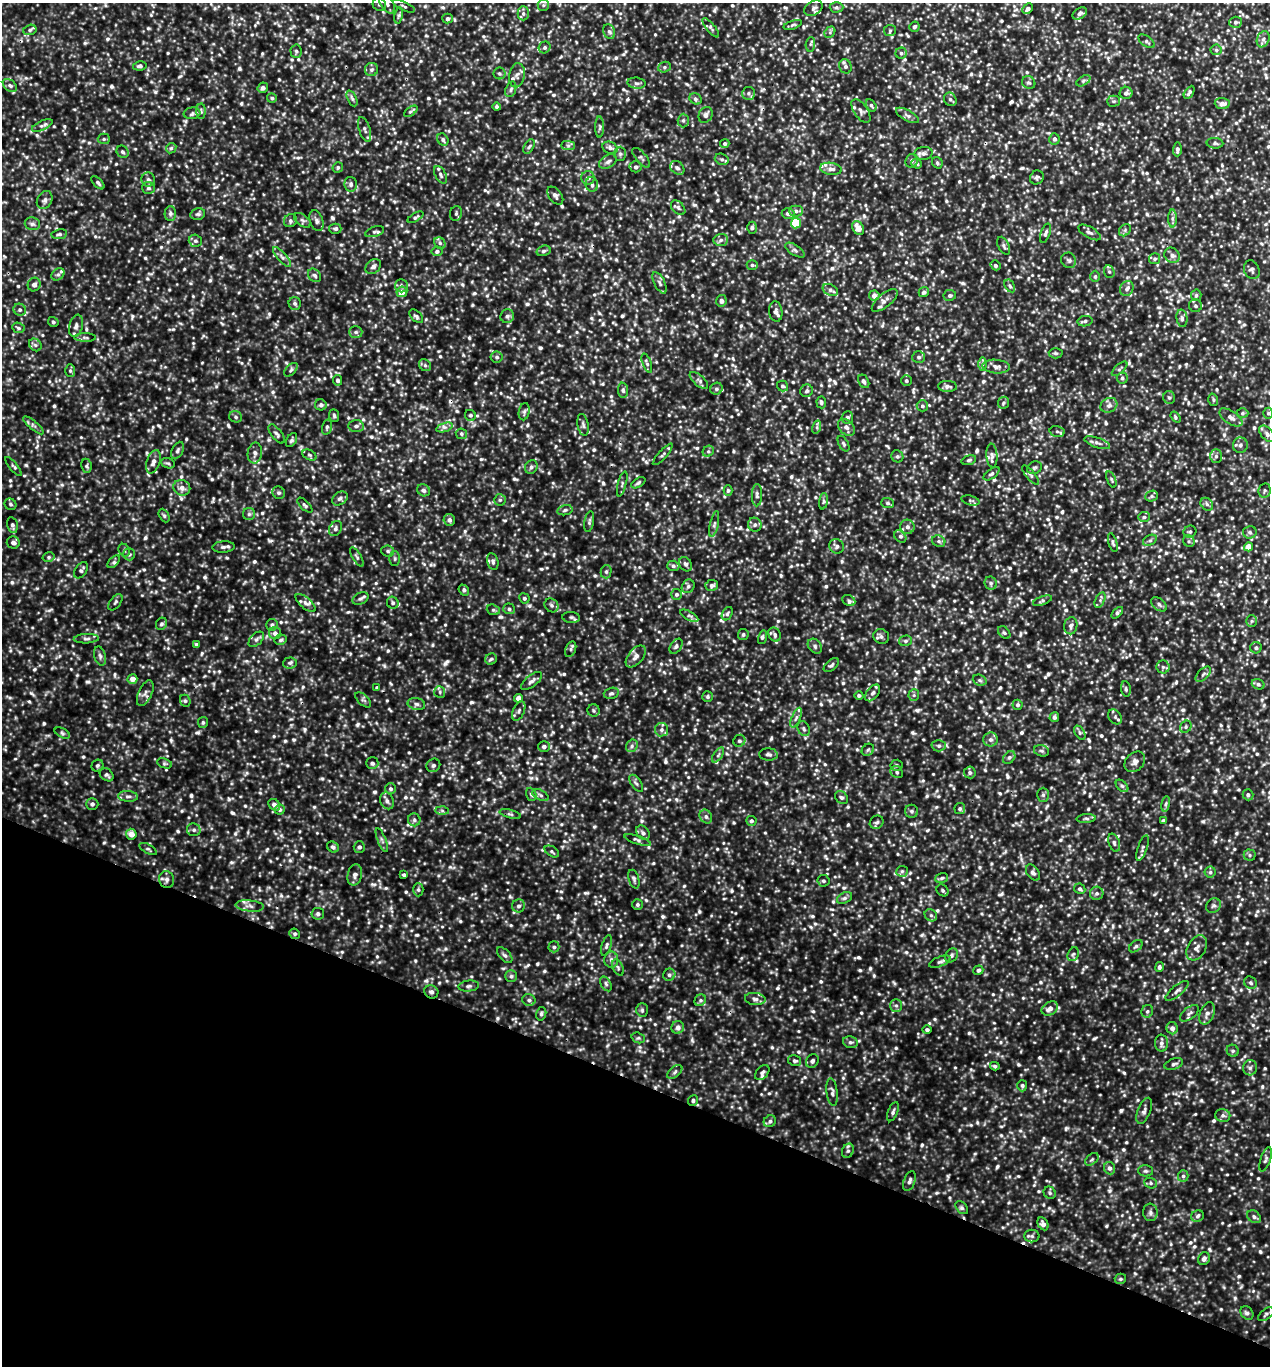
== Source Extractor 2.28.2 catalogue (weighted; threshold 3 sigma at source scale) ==
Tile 15 of 4 x 4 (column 3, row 4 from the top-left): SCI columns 2673-3940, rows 6-1369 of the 5501 x 5490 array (HDU 1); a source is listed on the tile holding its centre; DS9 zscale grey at full resolution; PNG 1272 x 1368 px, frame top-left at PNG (2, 3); each listed source drawn as its Kron ellipse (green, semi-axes under 4 px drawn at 4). Shown black and unused: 21% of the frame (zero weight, under 3 of 5 exposures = <1% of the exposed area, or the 3 px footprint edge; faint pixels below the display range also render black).
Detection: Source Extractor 2.28.2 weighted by HDU 2 'WHT'; one run over the whole footprint, this tile lists its part. Background 0.238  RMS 0.054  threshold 0.245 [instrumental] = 3 sigma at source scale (4.5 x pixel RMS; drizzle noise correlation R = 1.50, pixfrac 1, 0.05/0.05 arcsec/px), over >= 5 px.
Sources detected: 1552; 2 cosmic-ray / hot-pixel residue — neither listed nor drawn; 25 inside a brighter listed object's ellipse — not listed separately; of the other 1525, all 500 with FLUX_AUTO >= 10.3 (the completeness limit of this list) listed and drawn (1025 fainter detections not listed), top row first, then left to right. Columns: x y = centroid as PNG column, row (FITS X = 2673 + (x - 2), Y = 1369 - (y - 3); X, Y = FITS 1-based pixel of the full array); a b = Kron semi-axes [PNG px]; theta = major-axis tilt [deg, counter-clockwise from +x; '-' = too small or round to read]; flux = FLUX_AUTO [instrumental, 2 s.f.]
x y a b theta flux
379 4 7 6 - 16
387 4 11 6 -56 22
543 5 6 5 - 12
404 6 12 4 -25 13
836 7 7 5 1 11
813 8 10 7 31 20
1028 9 6 4 46 16
523 13 7 5 -90 15
1080 13 8 5 34 17
398 15 8 4 81 11
448 19 5 5 - 16
1236 22 6 5 - 13
793 25 9 4 18 11
914 27 5 5 - 12
711 28 12 4 -52 13
30 30 7 5 16 12
890 30 6 5 - 11
609 32 8 5 -68 15
830 32 6 5 - 11
1263 39 8 6 68 19
1147 41 9 5 -37 12
810 44 7 4 82 12
545 47 6 5 - 12
1216 50 5 5 - 11
296 51 7 5 -88 11
901 53 5 5 - 12
140 66 7 4 9 13
845 66 7 6 - 16
664 67 6 5 - 11
372 70 6 6 - 14
499 73 6 6 - 11
517 75 12 7 81 28
1083 81 7 4 32 12
637 83 9 5 -7 14
1029 83 7 6 - 13
10 85 8 5 -38 15
263 88 5 5 - 16
511 89 8 5 70 13
1189 92 7 3 57 13
748 93 6 6 - 14
1126 93 6 6 - 21
272 98 5 4 - 10
352 98 8 4 -65 13
695 99 6 5 - 13
950 99 7 6 - 15
1113 101 6 5 - 11
1222 104 7 5 -4 29
871 105 6 4 -59 11
497 107 4 4 - 12
201 111 8 4 -89 12
411 111 7 4 36 12
861 111 13 7 -55 20
192 113 8 6 7 15
706 115 8 6 62 22
907 115 13 5 -29 20
683 120 7 5 89 11
42 125 11 4 26 17
600 127 10 4 90 12
365 129 12 5 -72 19
104 139 6 5 - 10
443 139 6 5 - 14
1054 139 5 5 - 14
725 143 4 4 - 10
1215 143 8 5 -2 12
568 146 7 4 0 12
529 147 8 5 61 12
171 148 5 4 - 12
610 148 8 6 -22 17
1177 149 7 4 88 18
123 152 6 5 - 12
923 153 9 6 4 22
620 154 7 6 - 13
641 158 12 5 -50 15
722 159 7 5 -19 14
912 161 7 6 - 17
608 162 9 6 32 20
937 163 6 5 - 11
916 164 5 4 - 14
338 167 5 5 - 10
636 167 6 5 - 15
677 168 8 6 -43 16
831 169 11 6 -7 24
441 175 9 5 -60 15
1037 177 7 6 - 12
588 178 7 6 - 24
148 180 7 7 - 17
98 183 8 4 -47 13
351 184 7 6 - 19
592 184 7 6 - 17
149 188 6 6 - 14
555 196 10 6 -52 19
45 200 9 7 61 21
678 208 8 5 -47 14
796 211 7 5 1 17
170 213 7 5 89 15
788 213 6 5 - 21
198 214 7 5 12 14
456 214 7 6 - 13
415 217 9 4 31 11
1172 218 9 4 90 15
302 220 9 5 -37 15
290 221 7 6 - 15
316 221 11 6 -71 20
796 223 5 5 - 250
32 224 7 6 - 17
752 228 6 4 89 11
858 228 7 5 -59 59
335 229 6 5 - 14
1125 230 7 5 48 10
375 232 10 5 16 14
1089 232 12 5 -30 17
1045 233 10 4 71 15
59 234 8 5 9 14
721 240 7 6 - 17
195 241 6 6 - 13
440 243 6 5 - 12
1004 246 9 5 -63 15
795 250 11 5 -33 16
437 251 5 5 - 13
543 251 7 5 17 11
1172 255 8 7 - 23
282 257 12 4 -48 20
1155 259 5 5 - 10
1069 260 8 7 - 14
752 265 5 4 - 10
995 265 5 4 - 11
373 266 9 6 41 19
1252 270 10 7 -67 17
1109 272 6 5 - 11
58 274 7 5 40 13
315 275 7 5 -45 14
1095 276 5 4 - 11
660 283 12 5 -63 19
34 285 7 6 - 24
401 286 6 6 - 15
1010 286 7 4 -58 10
1127 289 8 6 62 22
830 290 8 5 -26 16
402 292 5 5 - 53
924 292 5 5 - 17
950 295 6 5 - 12
1196 295 6 5 - 12
874 296 5 5 - 38
885 300 16 6 39 32
721 301 6 5 - 19
295 303 6 6 - 13
1195 306 6 6 - 12
20 310 6 5 - 13
776 312 10 6 -81 25
416 316 8 5 -43 12
507 316 7 6 - 15
1182 318 9 5 -84 15
1085 321 7 5 11 13
53 322 5 4 - 11
76 326 11 6 77 23
18 328 6 5 - 12
356 332 6 5 - 13
85 337 11 4 -1 12
35 345 7 5 -46 15
1056 353 7 5 -2 10
497 357 6 5 - 12
919 357 6 6 - 14
647 363 10 4 -70 12
982 364 7 4 89 11
425 365 6 5 - 13
996 367 13 7 -5 27
1120 369 10 4 42 11
291 370 8 5 45 11
70 371 6 5 - 11
1122 378 5 5 - 12
338 380 5 4 - 14
699 380 11 5 -42 18
864 381 7 5 -63 14
906 381 5 5 - 11
782 386 6 5 - 12
947 386 9 5 -2 20
716 389 6 5 - 14
623 390 8 5 -87 13
806 391 6 6 - 13
1169 397 6 6 - 11
1213 400 6 5 - 10
821 402 6 5 - 11
1004 403 6 5 - 11
321 405 6 5 - 15
1109 405 9 7 29 24
922 406 6 5 - 13
524 412 9 5 80 14
1242 413 6 5 - 10
1268 413 5 5 - 11
334 415 6 5 - 10
470 415 6 5 - 11
235 417 6 5 - 11
1176 417 6 4 -53 10
1231 417 13 6 -34 27
847 418 6 5 - 16
33 425 13 4 -40 16
583 425 11 5 -79 16
356 426 7 6 - 20
327 427 8 4 77 11
444 427 8 4 18 16
817 427 7 4 73 10
846 427 9 7 -45 24
1057 431 7 5 -13 11
277 434 11 5 -51 16
461 434 6 5 - 10
1267 434 10 6 -47 19
291 440 7 5 62 11
1097 443 13 5 -18 20
843 444 8 5 -61 10
1240 445 8 7 - 20
177 451 9 5 63 16
708 451 6 5 - 10
255 453 10 7 82 24
663 454 14 4 48 13
309 455 7 5 -26 11
897 456 6 5 - 13
992 456 12 5 -85 22
1216 456 7 6 - 15
969 460 7 4 16 11
153 462 12 6 71 27
168 463 7 5 -19 11
86 466 7 5 -80 11
14 467 12 3 -51 11
531 467 7 6 - 15
1034 468 8 6 31 11
991 474 9 4 37 13
1030 475 12 4 -50 14
1111 479 9 4 -69 11
638 483 8 4 31 11
622 484 13 4 75 12
182 488 8 7 - 32
423 490 7 6 - 17
728 490 5 4 - 11
1265 491 7 6 - 12
279 493 6 6 - 11
757 495 11 5 88 15
1151 496 6 5 - 11
340 498 8 6 32 17
500 500 5 5 - 11
970 500 9 4 -14 11
823 501 8 4 82 11
888 503 6 5 - 11
10 504 6 5 - 11
1207 504 7 5 -46 14
305 505 9 4 -45 12
565 510 8 5 12 12
249 514 6 6 - 13
164 516 7 5 -63 11
1144 517 6 5 - 11
449 520 6 5 - 19
589 522 10 4 80 12
714 524 13 4 78 15
12 525 8 5 -78 15
755 525 7 6 - 16
907 527 7 7 - 21
335 528 8 6 61 17
1190 532 6 6 - 11
1250 532 7 6 - 14
900 536 7 5 -47 14
1150 540 7 5 28 12
939 541 7 5 -24 13
1189 541 6 5 - 11
1113 542 10 4 -74 11
13 543 6 6 - 21
836 546 7 7 - 19
223 547 11 5 3 19
1249 547 4 4 - 75
124 550 6 5 - 11
388 551 6 5 - 10
129 554 6 6 - 13
49 557 6 5 - 11
357 557 11 4 -59 12
395 559 7 5 -90 10
493 561 8 5 -77 14
114 562 7 4 47 13
686 564 8 6 -57 15
673 566 6 5 - 13
81 570 9 5 55 13
606 572 7 5 77 12
991 583 6 6 - 12
712 585 6 5 - 19
688 586 7 6 - 15
464 590 6 5 - 11
677 594 5 5 - 14
360 598 8 5 28 15
524 598 5 5 - 11
849 600 7 5 -26 14
1100 600 8 4 64 11
1042 601 10 4 20 12
115 602 9 5 54 12
306 603 12 5 -40 21
393 603 6 5 - 11
1159 604 9 5 -39 15
551 605 7 6 - 14
509 609 6 5 - 13
493 610 7 5 -21 11
1117 613 7 4 44 12
727 614 7 5 61 11
689 616 10 4 -29 13
571 617 9 5 -5 13
1252 621 6 5 - 10
161 624 6 5 - 11
272 625 6 6 - 14
1071 626 8 6 80 18
275 633 6 6 - 20
1004 633 7 5 -48 10
743 634 5 5 - 12
775 634 7 6 - 16
881 636 8 7 - 18
762 637 7 4 74 12
86 639 12 4 3 18
256 639 9 5 45 15
281 640 6 5 - 12
905 641 6 5 - 13
197 644 4 3 - 15
676 646 8 5 54 15
815 646 8 6 -49 16
1256 648 5 5 - 11
571 649 8 5 68 12
100 656 10 5 -75 18
636 656 13 7 49 32
491 659 6 5 - 12
290 663 7 5 6 13
831 665 9 5 42 13
1163 667 6 6 - 14
1203 674 9 5 45 13
132 679 5 4 - 42
980 680 7 5 -21 12
532 681 12 5 38 21
1258 684 6 5 - 16
377 688 4 3 - 10
1126 689 8 5 -81 11
440 692 6 5 - 11
145 693 14 6 65 26
611 693 7 5 17 12
873 693 10 5 51 19
859 695 4 4 - 11
914 695 6 5 - 10
707 697 5 5 - 10
518 698 4 4 - 42
363 700 10 5 -44 14
185 701 6 5 - 11
416 704 9 6 -12 17
1018 705 5 5 - 12
519 711 10 5 66 16
594 711 6 6 - 10
1054 717 5 4 - 15
1115 717 8 6 -49 13
796 718 10 4 67 17
203 722 5 5 - 11
1186 727 6 5 - 11
804 729 7 6 - 13
661 730 7 6 - 15
62 733 8 4 -28 11
1080 733 8 4 -58 11
990 739 7 7 - 19
739 741 6 5 - 14
544 746 6 5 - 18
632 746 7 5 51 15
939 746 7 5 1 13
868 750 7 5 44 10
1042 751 7 5 -16 12
768 754 9 6 -3 17
718 755 8 4 55 12
1009 757 7 5 48 12
1135 762 11 9 44 28
165 763 7 5 -19 11
372 763 6 5 - 15
433 765 7 6 - 14
896 765 6 5 - 11
97 766 6 5 - 11
897 772 6 5 - 12
970 772 6 5 - 14
107 775 7 6 - 13
636 783 10 5 -56 14
1122 786 7 4 -44 14
391 789 5 5 - 12
531 794 7 5 -71 11
540 795 9 5 -27 14
1043 795 7 6 - 14
1248 795 5 5 - 14
128 796 10 5 -4 19
841 798 7 5 -42 13
387 801 9 6 -65 18
92 804 6 6 - 14
1166 804 8 4 81 12
274 805 6 5 - 25
960 809 5 5 - 12
280 810 5 5 - 12
442 811 7 4 -1 11
911 811 6 6 - 14
510 814 11 4 -15 12
706 817 7 6 - 15
1086 819 10 4 4 11
414 820 6 6 - 14
1163 820 4 4 - 11
751 821 5 5 - 13
877 822 7 6 - 15
194 830 7 6 - 14
643 833 8 6 -53 17
131 834 5 5 - 47
382 840 12 4 -68 14
638 840 14 3 -19 13
1114 843 9 5 -71 15
333 847 6 5 - 16
359 847 5 5 - 14
1143 848 13 4 71 15
148 849 10 4 -29 11
552 851 8 5 -33 11
1250 855 6 5 - 11
902 871 6 5 - 11
1210 872 5 5 - 12
1033 873 9 6 -55 17
355 875 10 7 76 20
404 875 3 3 - 10
942 878 6 5 - 11
634 879 9 5 -74 13
167 880 8 7 - 23
823 881 6 5 - 12
1080 889 6 5 - 12
418 890 6 5 - 10
943 890 6 5 - 11
1097 893 7 6 - 15
844 898 8 5 27 14
637 904 5 5 - 12
250 906 14 5 -5 27
519 906 7 6 - 15
1213 906 8 6 37 15
318 914 6 6 - 13
931 915 7 5 -43 13
295 934 5 5 - 12
606 946 11 4 73 13
1136 946 7 5 39 11
554 947 5 5 - 11
1197 948 13 9 59 32
1073 954 7 5 65 12
505 955 9 5 -47 15
951 955 7 5 58 14
611 960 8 7 - 23
940 962 11 5 22 16
1159 967 5 4 - 14
618 968 8 5 -64 13
978 970 5 4 - 12
669 975 6 6 - 16
511 976 5 5 - 11
1251 983 7 6 - 12
606 984 8 5 -59 13
469 986 10 5 6 15
1177 991 14 5 39 20
431 992 7 6 - 18
755 999 10 6 -7 21
529 1000 6 6 - 15
700 1000 6 5 - 11
896 1005 6 5 - 13
1050 1008 9 6 34 32
642 1010 7 5 -88 12
1147 1011 6 5 - 11
1189 1013 11 5 38 17
1207 1013 11 7 68 27
541 1014 7 5 76 11
678 1027 6 6 - 27
1172 1028 6 5 - 24
927 1030 4 4 - 12
638 1038 7 5 -18 10
850 1042 7 5 -14 14
1161 1043 8 6 -86 21
1233 1051 6 5 - 11
795 1061 6 5 - 12
812 1061 7 6 - 16
1174 1064 10 5 18 15
995 1066 5 4 - 10
1250 1068 7 7 - 16
675 1072 9 5 39 14
762 1072 8 5 48 18
1022 1086 5 5 - 11
832 1092 14 5 -83 20
693 1100 5 5 - 12
1144 1111 14 6 68 20
893 1112 10 5 67 15
1223 1115 7 6 - 17
770 1121 6 5 - 14
848 1151 7 6 - 14
1092 1159 8 5 41 10
1266 1159 13 5 71 15
1109 1168 6 5 - 18
1145 1171 7 5 -1 12
1183 1176 6 5 - 13
909 1181 10 5 70 19
1151 1183 6 5 - 11
1050 1193 6 5 - 11
962 1208 7 5 -48 11
1150 1212 9 7 -84 17
1197 1216 6 5 - 13
1254 1217 7 5 -38 15
1043 1224 7 5 -61 22
1032 1236 8 6 -1 15
1204 1259 7 5 63 19
1120 1279 6 5 - 10
1247 1313 7 5 -52 15
1266 1314 9 5 36 12
Overlapping masked pixels (flux is a lower limit): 1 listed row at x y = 431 992
Isophote crosses this tile's border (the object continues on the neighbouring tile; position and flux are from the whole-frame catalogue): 3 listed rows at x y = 387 4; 13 543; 1266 1159
Unlisted compact peaks at least as high as the median listed source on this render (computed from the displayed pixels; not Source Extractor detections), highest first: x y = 198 732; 31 693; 212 479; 1124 1073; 447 661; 262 572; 568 687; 306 487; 640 1027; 317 17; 305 729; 232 862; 450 867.